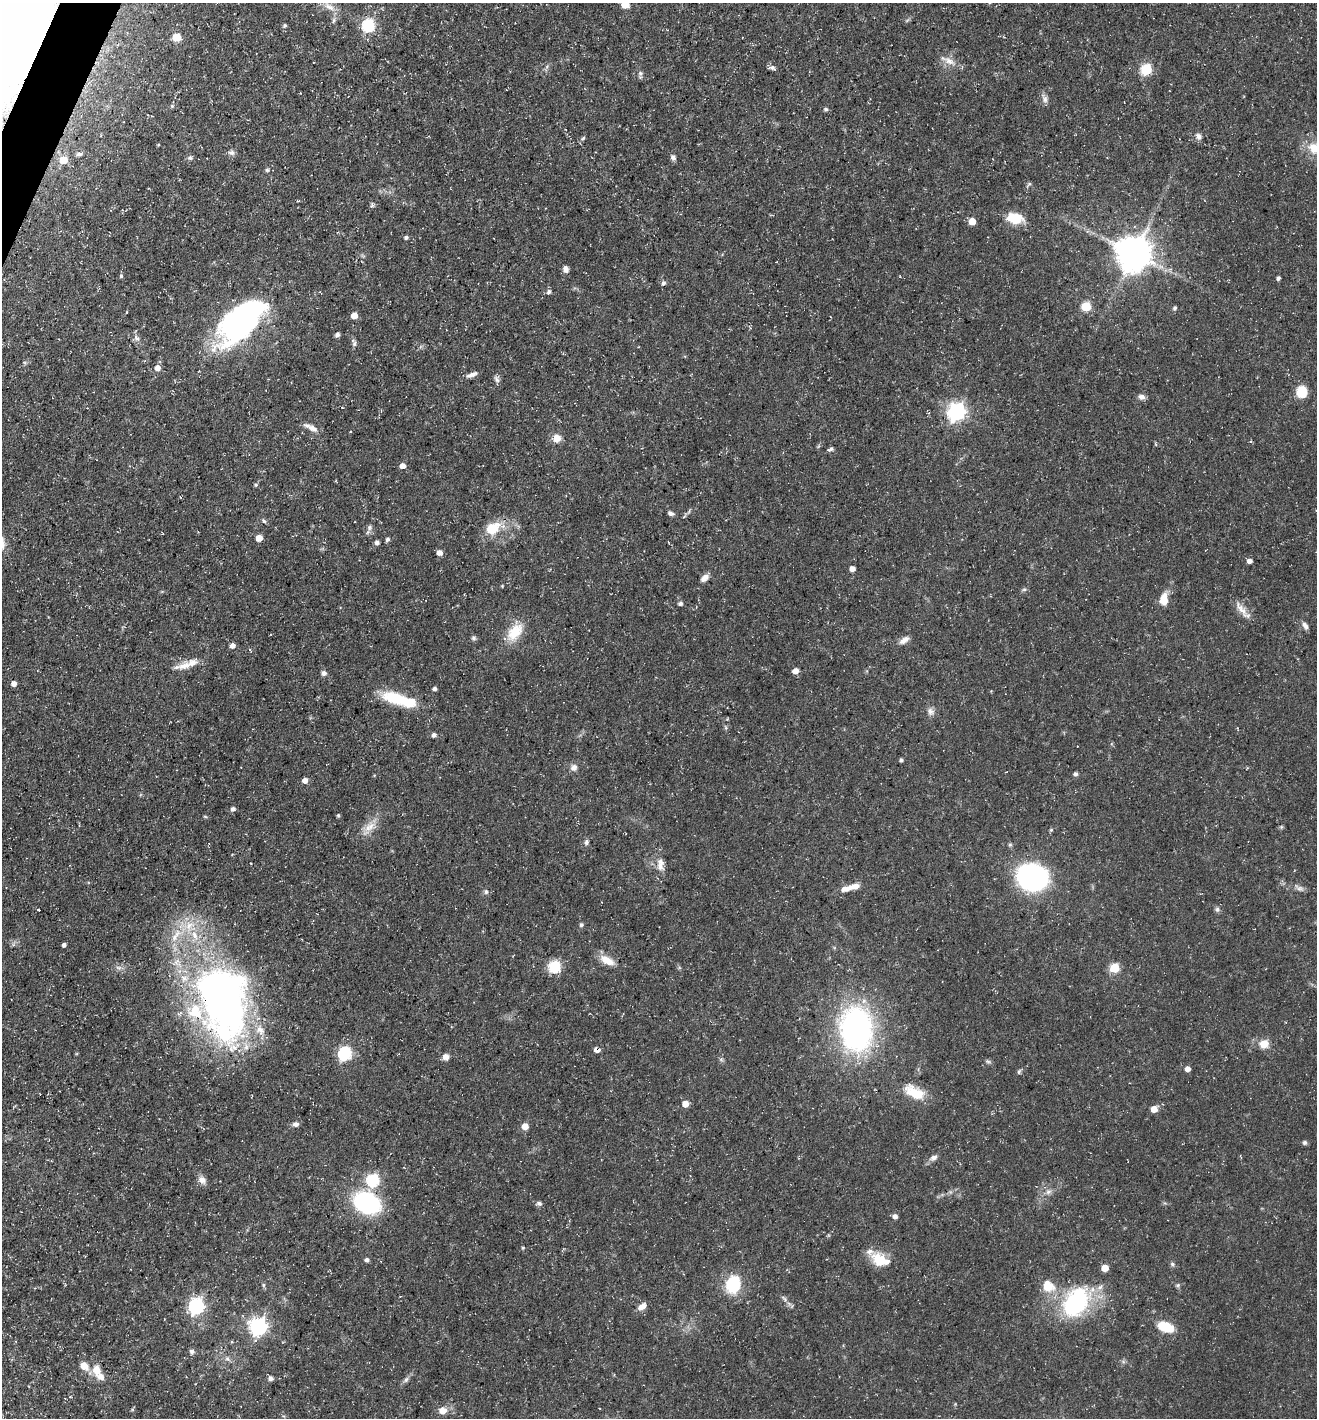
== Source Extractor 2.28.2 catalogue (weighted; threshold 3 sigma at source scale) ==
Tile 11 of 4 x 4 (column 3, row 3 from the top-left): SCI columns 2769-4083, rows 1417-2832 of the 5674 x 5663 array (HDU 1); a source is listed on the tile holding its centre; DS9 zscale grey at full resolution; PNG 1319 x 1420 px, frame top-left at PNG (2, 3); no overlay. Shown black and unused: <1% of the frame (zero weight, under 3 of 5 exposures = <1% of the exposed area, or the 3 px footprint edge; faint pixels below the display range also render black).
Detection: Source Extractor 2.28.2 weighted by HDU 2 'WHT'; one run over the whole footprint, this tile lists its part. Background 0.0358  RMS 0.0039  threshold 0.0175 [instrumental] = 3 sigma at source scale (4.5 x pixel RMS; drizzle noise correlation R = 1.50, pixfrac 1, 0.05/0.05 arcsec/px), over >= 5 px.
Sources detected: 160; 1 cosmic-ray / hot-pixel residue — not listed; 13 inside a brighter listed object's ellipse — not listed separately; the other 146 listed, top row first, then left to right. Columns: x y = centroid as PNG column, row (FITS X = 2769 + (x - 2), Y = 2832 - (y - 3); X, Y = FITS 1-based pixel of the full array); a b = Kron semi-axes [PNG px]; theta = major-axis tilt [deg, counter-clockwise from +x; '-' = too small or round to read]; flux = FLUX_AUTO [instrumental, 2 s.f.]
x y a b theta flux
625 5 5 5 - 7
329 7 16 7 -33 3.2
333 20 8 4 81 0.92
368 25 6 6 - 54
285 26 5 4 - 0.64
177 37 6 5 - 12
949 61 19 9 -30 3.7
772 68 8 5 -7 1.3
1146 69 6 6 - 31
640 74 10 6 -86 1.1
1044 99 12 7 -70 1.7
826 109 5 5 - 0.79
1199 136 9 6 -59 1.5
583 138 7 4 42 0.71
158 145 4 3 - 0.37
1314 148 17 14 -31 6.9
232 152 8 7 - 1.3
79 154 7 4 0 0.9
190 158 7 5 0 0.84
672 158 9 5 -45 1.1
63 160 5 5 - 9.4
267 170 5 5 - 0.63
1015 218 19 12 -9 9
972 221 5 5 - 6.4
406 237 4 4 - 0.94
1134 253 10 10 - 960
566 269 8 6 -74 1.7
121 276 5 4 - 0.66
1278 278 4 4 - 0.92
663 283 5 5 - 1.1
549 292 6 5 - 1
1086 306 6 5 - 19
1175 308 5 5 - 0.87
354 315 5 5 - 4.3
240 322 49 24 45 120
337 335 5 4 - 1.2
136 338 10 6 -52 1.6
354 344 8 6 73 0.91
158 368 6 6 - 2.8
472 375 15 5 22 1.9
497 379 10 6 -58 1.2
1302 392 11 10 - 8.8
1141 397 9 7 -16 1.7
957 412 7 7 - 150
313 428 15 8 -29 2.7
557 438 10 10 - 3.7
830 449 8 4 23 0.87
402 466 5 5 - 2.7
256 485 5 4 - 0.57
671 513 8 5 -25 1.1
264 521 7 4 -53 0.7
369 527 8 6 89 1.2
493 528 19 14 33 9.9
259 538 5 5 - 4.3
387 539 6 5 - 0.87
377 542 5 4 - 1.1
439 552 6 5 - 2.2
1249 561 5 4 - 1.9
852 569 5 5 - 2.3
704 578 9 6 45 2.6
502 586 4 4 - 0.32
1024 589 6 4 1 0.65
1164 599 13 8 80 6
680 603 6 5 - 1
1241 609 27 8 -55 3.6
1305 626 9 5 -58 1.5
515 632 26 15 52 9.2
474 638 7 6 - 0.86
904 640 14 7 34 2.3
232 645 5 5 - 2.4
184 666 29 8 12 4.8
795 671 5 4 - 3.2
324 673 7 6 - 1.2
14 683 5 5 - 2.1
434 688 4 4 - 1.1
400 700 45 13 -16 17
930 711 11 9 -45 1.9
434 735 5 5 - 1.2
901 760 4 4 - 0.68
574 767 9 8 - 2
1075 774 5 5 - 0.81
305 780 5 4 - 2.6
233 809 6 5 - 1
338 815 4 4 - 0.54
205 816 6 3 -20 0.42
371 826 14 9 45 4.2
1281 827 6 4 45 0.52
1051 830 5 4 - 0.49
586 842 7 6 - 1
1010 845 6 5 - 0.61
660 865 16 9 -78 3.4
1032 878 24 21 -17 100
846 888 17 7 12 3.5
1300 888 11 6 -4 1.5
486 892 7 5 -77 0.85
1217 909 7 6 - 0.96
39 910 3 3 - 2.4
581 925 6 5 - 0.7
64 945 4 4 - 1.2
607 960 20 9 -28 5.4
554 967 6 6 - 45
1114 968 5 5 - 21
221 998 85 52 -72 210
856 1029 36 26 -85 120
1264 1044 9 8 - 5.1
345 1053 6 6 - 64
446 1057 8 8 - 2
721 1059 6 5 - 0.71
988 1061 8 4 -9 0.7
1187 1069 4 4 - 2.6
1019 1072 7 4 63 0.7
914 1092 26 13 -27 10
685 1104 5 5 - 4.6
1154 1109 5 5 - 4.1
295 1124 8 6 1 1.5
525 1126 5 5 - 4.6
1305 1143 6 5 - 0.75
934 1158 11 7 24 1.7
202 1180 11 8 -39 2.3
373 1180 6 6 - 49
1048 1192 9 6 30 1.5
366 1202 20 15 -26 56
539 1203 7 5 -9 0.98
895 1216 6 5 - 1.4
523 1248 5 4 - 0.43
366 1260 5 5 - 1.1
879 1260 20 15 -52 8.9
1172 1264 6 5 - 0.77
1105 1268 5 5 - 5.6
733 1284 18 14 68 19
263 1285 6 4 89 0.61
1178 1285 6 4 46 0.59
1048 1286 19 16 -46 7.1
785 1299 10 5 -44 1.1
1075 1302 34 23 55 44
196 1306 7 6 - 99
642 1306 11 7 36 2.7
259 1326 7 7 - 140
1165 1327 15 8 -22 12
192 1352 6 6 - 1.1
227 1359 7 4 -1 0.94
84 1366 10 7 -40 4.4
97 1370 11 9 -74 4.8
271 1378 6 5 - 1.2
406 1380 9 5 52 1.2
442 1411 9 8 - 3.4
Overlapping masked pixels (flux is a lower limit): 1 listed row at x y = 221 998
Isophote crosses this tile's border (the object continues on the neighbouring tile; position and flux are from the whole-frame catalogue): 2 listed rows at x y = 625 5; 1314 148